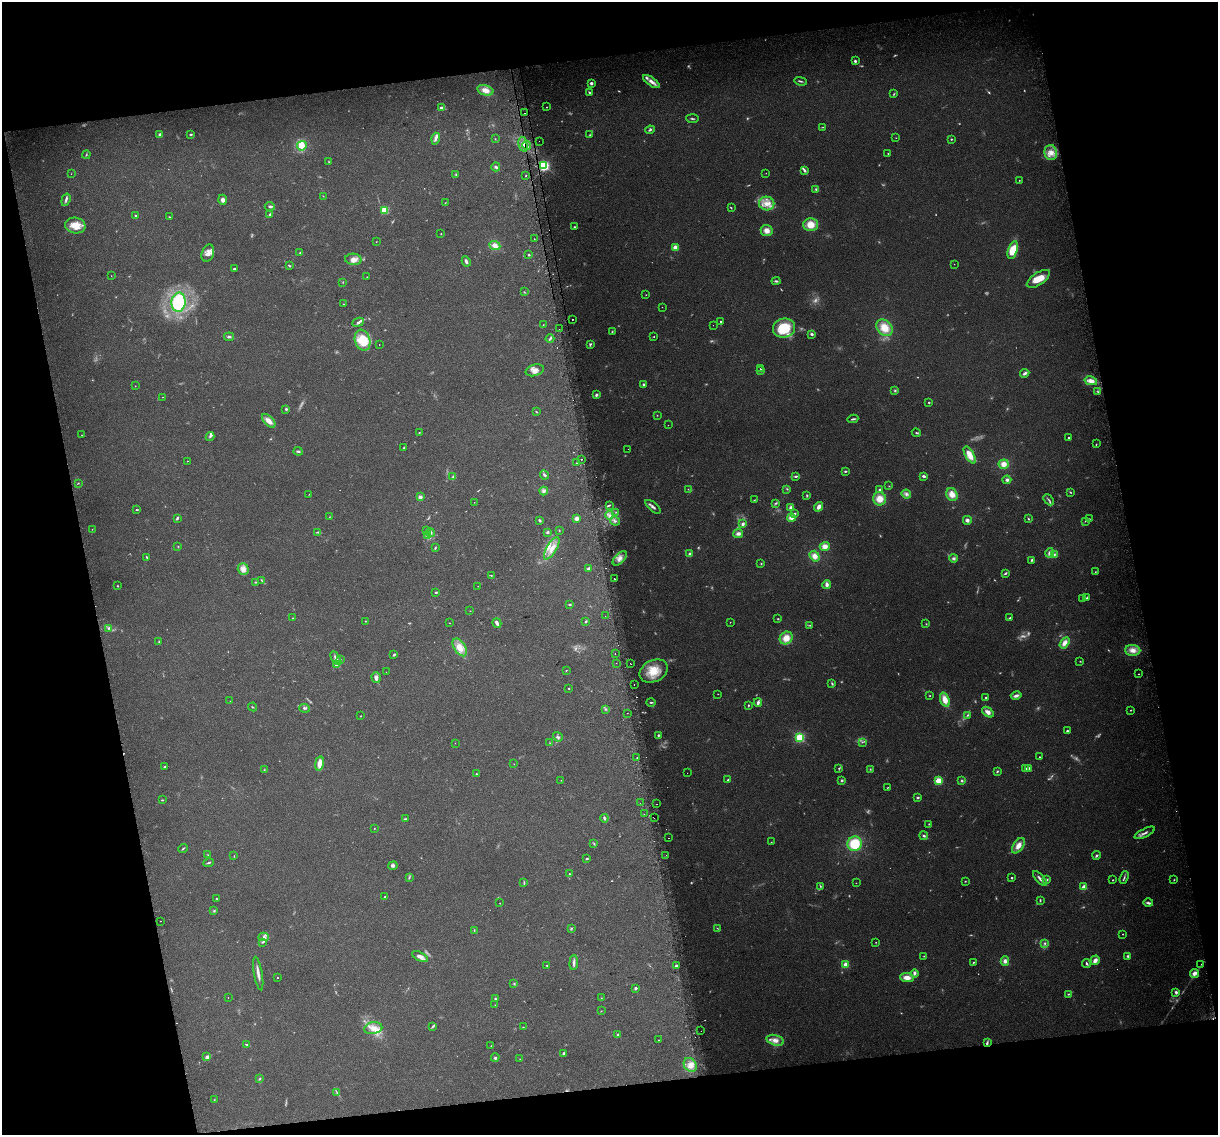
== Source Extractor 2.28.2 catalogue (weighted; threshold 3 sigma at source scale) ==
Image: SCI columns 32-4893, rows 78-4607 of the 4924 x 4639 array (HDU 1 of 3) = the unmasked area's bounding box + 8 px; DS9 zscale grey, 4 x 4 block average (1 PNG px = mean of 4 x 4 image px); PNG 1220 x 1137 px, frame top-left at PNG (2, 2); each listed source drawn as its Kron ellipse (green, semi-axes under 4 px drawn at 4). Shown black and unused: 23% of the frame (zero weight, under 2 of 3 exposures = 2% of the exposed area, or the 3 px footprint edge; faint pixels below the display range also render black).
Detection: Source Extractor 2.28.2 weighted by HDU 2 'WHT'. Background 0.103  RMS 0.01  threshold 0.0454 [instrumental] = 3 sigma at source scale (4.5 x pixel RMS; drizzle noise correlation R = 1.50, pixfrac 1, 0.0396/0.0396 arcsec/px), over >= 5 px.
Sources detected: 544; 107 too faint to see at this stretch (4 x 4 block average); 18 cosmic-ray / hot-pixel residue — neither listed nor drawn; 14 coinciding with a brighter row at this scale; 29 inside a brighter listed object's ellipse — not listed separately; the other 376 listed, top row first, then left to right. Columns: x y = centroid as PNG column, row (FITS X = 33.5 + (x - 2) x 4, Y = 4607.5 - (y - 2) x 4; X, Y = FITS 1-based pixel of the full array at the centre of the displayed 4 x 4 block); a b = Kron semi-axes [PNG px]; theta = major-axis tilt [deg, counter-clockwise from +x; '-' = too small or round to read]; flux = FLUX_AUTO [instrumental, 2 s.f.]
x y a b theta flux
855 61 2 2 - 20
801 81 6 2 -13 9.8
651 82 10 4 -34 38
591 83 3 3 - 14
485 90 8 5 -14 52
589 92 3 2 - 5.8
894 94 3 2 - 5.4
547 107 2 2 - 3.3
441 108 4 3 - 14
525 113 2 2 - 4.4
692 119 6 2 -5 8.5
823 127 3 2 - 3.8
650 130 5 2 - 11
191 134 3 2 - 8.8
160 135 2 2 - 65
590 135 3 2 - 4.5
896 138 2 2 - 2.3
436 139 6 3 73 19
495 139 2 2 - 2.1
951 139 2 2 - 6.4
539 141 2 2 - 3.6
523 144 8 2 -78 26
527 145 5 2 - 13
302 146 5 4 - 54
888 153 2 2 - 3.1
1051 153 7 6 - 51
86 155 4 2 - 5.5
329 162 2 2 - 2.7
544 166 2 2 - 1300
496 167 4 3 - 13
804 170 3 2 - 14
766 173 2 2 - 1.7
71 174 2 2 - 1.3
456 174 3 2 - 6.7
526 175 2 2 - 13
1019 180 2 2 - 2.9
816 189 3 3 - 7.9
323 196 2 2 - 2.4
66 200 6 3 73 17
223 200 5 3 - 29
445 203 2 2 - 2.7
767 204 8 7 - 58
270 206 5 3 - 11
731 208 3 2 - 4.2
385 210 2 2 - 400
269 214 3 3 - 9.1
136 216 2 2 - 5.5
169 217 2 2 - 3.3
811 225 7 6 - 87
75 226 10 7 -12 96
574 227 3 2 - 4.8
767 231 6 5 - 44
441 234 2 2 - 3.1
534 239 2 2 - 4.3
376 242 2 2 - 2.2
495 245 6 4 -23 45
675 248 2 2 - 200
1013 250 9 4 73 140
208 253 9 6 70 42
300 253 2 2 - 3.8
529 255 2 2 - 6.5
353 259 8 5 -6 39
466 261 5 3 - 17
954 264 2 2 - 2.8
289 265 3 2 - 6.1
234 268 3 2 - 7.8
111 276 2 2 - 1.6
367 277 2 2 - 1.6
1038 279 13 6 34 77
776 281 4 2 - 11
343 282 2 2 - 2.6
524 292 2 2 - 3.4
646 295 2 2 - 2.5
179 302 9 7 86 440
344 304 2 2 - 2.9
662 307 2 2 - 1.6
572 319 2 2 - 6.9
358 322 6 2 23 14
721 322 2 2 - 8.5
543 325 2 2 - 2.7
713 325 2 2 - 1.4
784 328 11 9 16 230
884 328 9 7 -49 100
559 329 2 2 - 2.3
612 332 4 2 - 5
812 334 3 3 - 12
229 337 5 3 - 12
654 337 2 2 - 3.1
550 339 4 2 - 13
363 340 11 7 -72 210
590 344 4 3 - 9.2
379 345 2 2 - 2.9
760 369 2 2 - 24
535 370 9 5 17 36
761 371 3 2 - 4.9
1025 373 4 2 - 19
1091 381 6 4 -14 46
644 384 3 2 - 13
135 386 2 2 - 2.3
895 390 3 2 - 7.8
1098 392 2 2 - 4.4
596 395 2 2 - 20
163 397 2 2 - 2
929 402 2 2 - 13
286 409 3 3 - 7.3
536 412 2 2 - 3.9
657 415 2 2 - 2.6
853 419 5 2 - 9.9
269 421 8 4 -46 45
668 425 2 2 - 1.5
419 433 2 2 - 3.4
916 433 5 2 - 8.3
82 435 2 2 - 2.4
210 437 5 3 - 9.6
1069 438 2 2 - 13
1096 444 2 2 - 3.8
404 448 2 2 - 4.8
628 449 2 2 - 1.3
298 451 4 2 - 10
970 455 9 4 -61 88
581 459 2 2 - 5.2
187 461 2 2 - 2
576 463 2 2 - 6.1
1004 464 5 4 - 53
845 471 3 2 - 7.7
544 475 5 2 - 14
796 476 4 2 - 12
923 476 3 2 - 17
453 477 3 2 - 5.6
1007 480 4 3 - 17
78 483 2 2 - 3.7
889 486 2 2 - 2.5
688 489 2 2 - 2.4
787 489 3 2 - 5.4
880 490 3 2 - 10
544 491 4 3 - 14
1070 492 3 2 - 4.9
309 494 2 2 - 1.9
906 494 5 4 - 18
952 494 7 5 -63 61
807 495 3 2 - 6.5
420 497 4 3 - 17
880 499 6 6 - 82
754 500 3 2 - 3.5
1049 500 6 2 -48 9.6
474 502 2 2 - 1.5
776 503 4 2 - 8.1
609 505 3 2 - 6.2
653 507 9 2 -40 17
819 507 5 3 - 34
791 508 4 4 - 22
137 510 4 2 - 5.4
616 512 3 2 - 4.6
795 514 2 2 - 17
610 515 4 3 - 20
329 517 2 2 - 2.5
791 517 4 4 - 38
177 518 4 2 - 11
577 518 3 3 - 29
1028 519 3 2 - 5.2
1089 519 2 2 - 4
540 520 2 2 - 13
967 520 4 4 - 19
615 521 5 3 - 17
1085 521 2 2 - 2.9
743 524 4 3 - 17
92 529 2 2 - 2.2
427 530 2 2 - 3.4
559 530 3 2 - 3.4
318 532 2 2 - 4.1
431 532 4 4 - 14
547 533 3 3 - 8.2
738 534 5 4 - 25
428 536 4 2 - 12
178 546 2 2 - 3.2
825 546 5 4 - 49
435 548 3 2 - 6.6
552 548 13 5 59 59
1050 553 5 3 - 22
690 554 4 3 - 16
1054 554 3 2 - 8.5
815 556 6 4 -54 47
147 557 3 2 - 8.6
620 558 9 5 45 37
953 558 4 3 - 14
1032 560 3 2 - 9
761 564 3 2 - 4.3
589 568 3 2 - 16
243 569 6 5 - 40
1095 572 2 2 - 2.6
1005 573 4 2 - 9.6
491 575 3 2 - 3.7
614 578 2 2 - 4.8
262 581 4 2 - 5.4
256 582 3 2 - 3.1
827 584 4 3 - 26
118 586 2 2 - 5
478 586 2 2 - 2.4
436 592 2 2 - 8.8
1087 598 4 2 - 7.4
1083 599 2 2 - 3.5
570 604 3 2 - 6.2
470 611 2 2 - 1.7
605 616 2 2 - 1.8
292 618 2 2 - 2.8
1010 618 3 2 - 8.3
778 619 3 2 - 4.6
365 621 2 2 - 2.8
586 621 3 2 - 6.9
730 622 2 2 - 2.1
449 623 2 2 - 2.9
497 623 5 2 - 24
926 624 2 2 - 3.4
810 625 3 2 - 4.6
109 628 4 3 - 11
786 638 7 6 - 76
159 641 3 2 - 5.6
1064 643 6 4 58 44
460 647 10 5 -57 74
1133 650 7 5 -3 52
615 653 2 2 - 7.7
394 655 3 2 - 8.8
336 658 7 3 -59 27
340 659 4 2 - 5.4
1080 661 2 2 - 3.5
616 663 2 2 - 3.3
630 663 2 2 - 3.4
337 664 3 2 - 20
566 670 2 2 - 3
654 671 15 10 27 130
386 672 2 2 - 1.2
1139 674 2 2 - 3
376 678 5 4 - 18
634 684 2 2 - 4
832 684 3 2 - 8.9
569 688 2 2 - 6.3
718 694 2 2 - 2.6
1016 695 5 3 - 23
930 696 2 2 - 3.6
986 697 2 2 - 5.7
945 700 7 4 -70 72
230 701 2 2 - 1.6
651 702 4 2 - 8
758 703 4 2 - 21
748 705 3 2 - 5.6
253 707 4 2 - 4.7
304 708 5 3 - 11
605 709 3 2 - 6.3
1131 710 3 2 - 3.9
988 712 6 4 -38 36
627 713 2 2 - 2.7
967 715 4 2 - 8
361 716 2 2 - 2.9
1067 731 2 2 - 19
658 735 2 2 - 9.7
558 737 5 3 - 13
800 738 2 2 - 650
862 742 2 2 - 5.2
455 743 2 2 - 1.4
550 743 2 2 - 2.7
637 757 2 2 - 6.6
1039 757 2 2 - 4.9
319 763 7 3 80 50
514 764 2 2 - 1.5
164 767 2 2 - 5.6
839 768 3 2 - 5.7
1029 768 3 3 - 9.6
870 769 3 2 - 4.5
1026 769 3 2 - 8.4
264 770 2 2 - 3.1
997 771 3 2 - 6.9
687 773 2 2 - 1.9
476 774 2 2 - 3.7
561 780 2 2 - 1.9
728 780 3 2 - 9.8
842 780 3 3 - 9.1
938 781 2 2 - 300
962 781 3 2 - 8.3
888 787 3 2 - 2.9
918 798 2 2 - 15
162 800 3 2 - 4.1
640 803 2 2 - 1.2
656 804 2 2 - 5.1
644 814 2 2 - 4.1
604 818 4 2 - 12
654 818 2 2 - 7.5
405 819 3 2 - 4.7
929 824 3 2 - 4.1
374 828 2 2 - 2.3
1145 833 11 2 26 20
924 836 4 3 - 12
668 838 2 2 - 7.5
771 842 2 2 - 2.1
594 844 3 2 - 5.9
855 844 7 7 - 210
1018 846 9 5 55 50
183 848 5 2 - 5.2
208 855 2 2 - 2.7
666 855 2 2 - 1.6
1097 855 4 3 - 9.5
234 856 2 2 - 2.1
587 859 3 2 - 6.9
209 863 5 2 - 8.2
393 866 5 3 - 13
569 874 2 2 - 3.6
409 877 4 2 - 6.1
1124 877 7 2 70 9.6
1012 878 3 2 - 5.7
1040 879 9 3 -47 26
1047 879 3 3 - 7.4
1113 880 2 2 - 4.4
1174 880 3 2 - 3.9
965 881 2 2 - 4
524 882 4 2 - 5.3
856 883 2 2 - 2.1
820 886 3 2 - 5.5
1084 887 2 2 - 170
385 896 2 2 - 5.2
216 898 2 2 - 3.3
1040 900 3 2 - 6.6
500 903 2 2 - 2.3
1148 903 5 3 - 14
214 911 3 2 - 4.7
160 921 2 2 - 5.2
571 928 3 2 - 6.2
717 928 3 2 - 3.5
474 930 4 2 - 4.7
1123 934 2 2 - 4.5
264 937 5 3 - 17
262 942 3 2 - 5.8
876 942 2 2 - 2.7
1045 943 4 3 - 10
924 956 3 2 - 3.5
1128 956 3 2 - 10
420 957 9 3 -28 37
1095 960 5 3 - 42
1005 961 5 4 - 25
974 962 3 2 - 4.7
574 963 7 3 86 19
1086 963 4 2 - 11
846 964 2 2 - 180
1201 964 2 2 - 3.6
547 965 2 2 - 4.4
676 966 4 3 - 14
258 973 17 2 -80 32
915 973 4 3 - 12
1194 973 5 4 - 37
907 977 7 4 -5 51
277 978 2 2 - 4.9
514 984 3 2 - 5.6
636 988 3 3 - 10
1176 992 4 3 - 14
1068 994 3 2 - 7.5
228 998 2 2 - 1.6
495 998 2 2 - 7
601 998 2 2 - 2.2
495 1005 2 2 - 1.4
601 1011 2 2 - 2.2
433 1026 4 2 - 7.6
523 1027 2 2 - 3.6
373 1028 9 6 11 49
701 1031 2 2 - 1.7
618 1035 3 2 - 4.5
658 1040 2 2 - 1.7
775 1040 9 5 -15 40
987 1043 4 2 - 10
247 1045 4 2 - 6.5
491 1046 2 2 - 2
564 1053 2 2 - 15
207 1057 2 2 - 70
495 1058 4 3 - 8.5
520 1059 2 2 - 2.3
690 1065 7 6 - 44
259 1079 4 2 - 5.5
337 1093 3 2 - 4.8
214 1100 2 2 - 3.1
Overlapping masked pixels (flux is a lower limit): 4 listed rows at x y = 523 144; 527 145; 544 166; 987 1043
Diffuse or blended objects may show on this block-average render without a row.